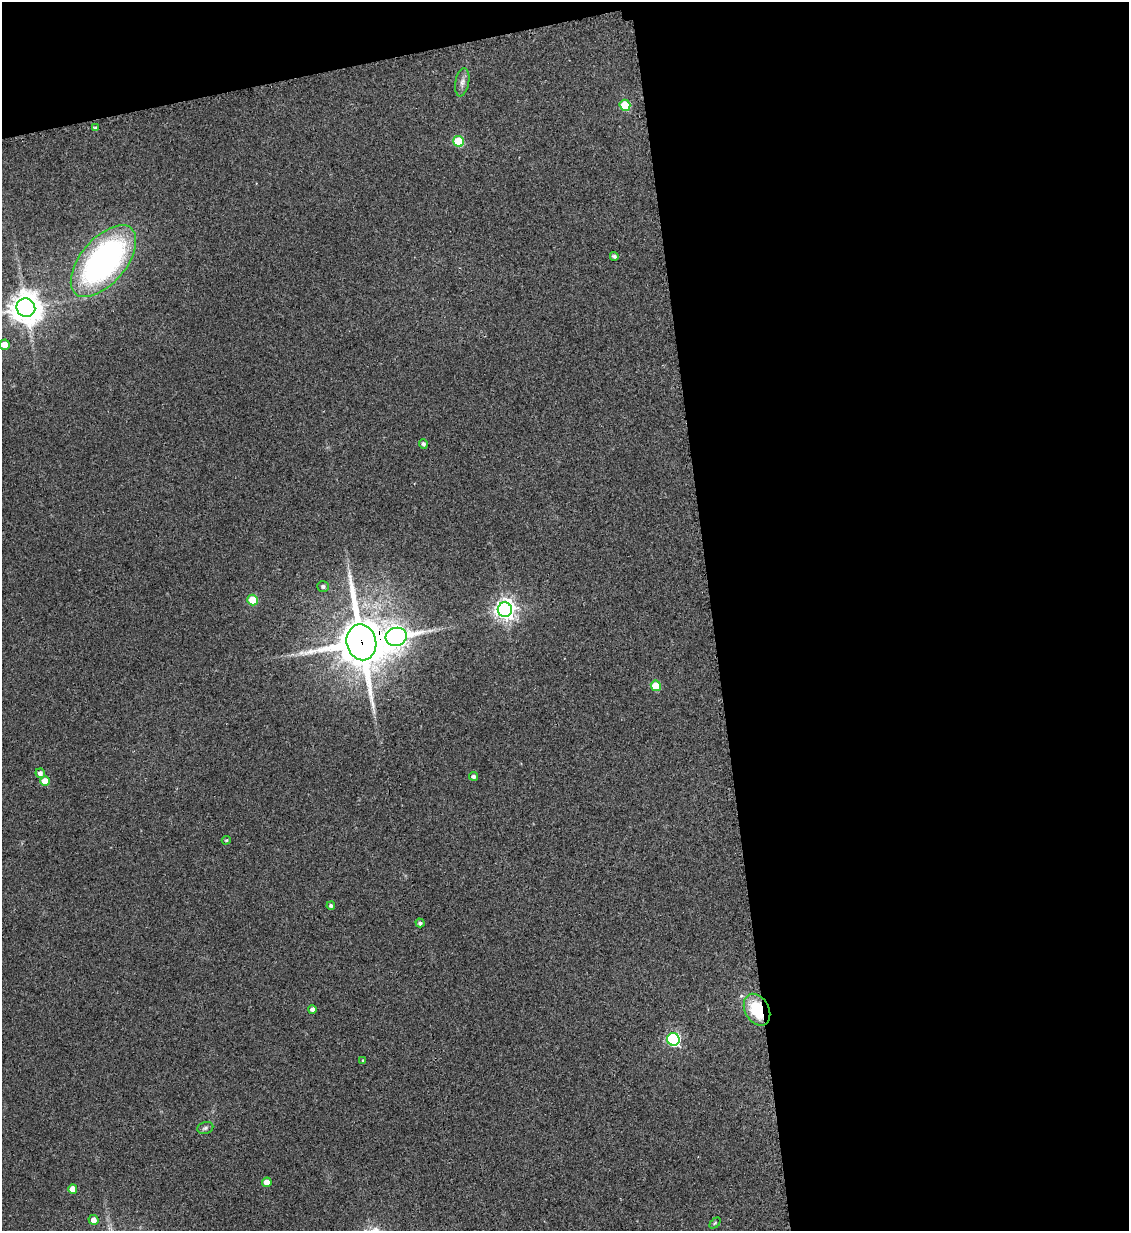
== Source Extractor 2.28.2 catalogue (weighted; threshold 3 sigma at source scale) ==
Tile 4 of 4 x 4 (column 4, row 1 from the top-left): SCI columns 3530-4656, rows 3700-4928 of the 4909 x 4937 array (HDU 1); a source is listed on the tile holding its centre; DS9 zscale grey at full resolution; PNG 1131 x 1233 px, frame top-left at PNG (2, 2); each listed source drawn as its Kron ellipse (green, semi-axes under 4 px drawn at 4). Shown black and unused: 40% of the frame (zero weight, under 2 of 3 exposures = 1% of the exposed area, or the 3 px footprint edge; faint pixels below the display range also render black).
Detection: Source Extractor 2.28.2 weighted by HDU 2 'WHT'; one run over the whole footprint, this tile lists its part. Background 0.0794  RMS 0.0076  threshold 0.0344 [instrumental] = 3 sigma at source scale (4.5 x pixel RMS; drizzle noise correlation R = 1.50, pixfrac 1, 0.05/0.05 arcsec/px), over >= 5 px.
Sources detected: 30; all 30 listed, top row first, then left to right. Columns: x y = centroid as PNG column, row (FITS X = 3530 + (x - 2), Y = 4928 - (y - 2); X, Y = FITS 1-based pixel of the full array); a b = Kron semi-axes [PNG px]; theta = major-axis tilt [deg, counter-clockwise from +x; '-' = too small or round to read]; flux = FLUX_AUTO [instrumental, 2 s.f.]
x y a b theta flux
462 82 14 6 80 3.8
625 105 5 5 - 32
96 128 4 4 - 1.6
459 141 6 5 - 32
614 256 4 4 - 2
103 261 43 22 50 240
26 308 9 9 - 1300
4 345 5 5 - 7.6
423 444 5 4 - 1.9
323 586 6 5 - 2
253 600 5 5 - 27
505 610 7 7 - 480
396 637 10 9 - 480
361 642 18 15 -78 3500
656 686 5 5 - 22
40 773 5 4 - 2.9
473 776 4 4 - 2.2
45 781 5 4 - 9.2
226 840 4 3 - 0.88
331 906 4 4 - 1.8
420 923 4 4 - 2
312 1009 4 4 - 2.8
757 1010 17 12 -62 30
673 1039 6 6 - 140
363 1060 4 2 - 0.58
205 1128 8 6 18 1.9
267 1182 4 4 - 8.1
73 1189 4 4 - 7.3
94 1220 5 5 - 5.2
715 1223 6 4 45 0.94
Overlapping masked pixels (flux is a lower limit): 2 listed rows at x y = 361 642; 757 1010
Isophote crosses this tile's border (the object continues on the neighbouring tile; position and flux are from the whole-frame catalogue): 1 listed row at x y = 4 345